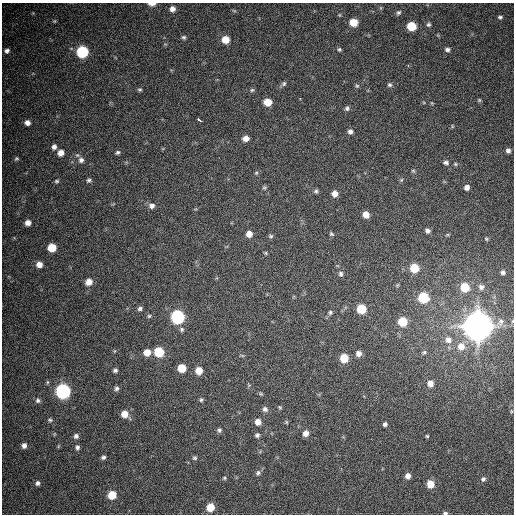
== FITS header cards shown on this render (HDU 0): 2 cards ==
NAXIS1  =                  512
NAXIS2  =                  512

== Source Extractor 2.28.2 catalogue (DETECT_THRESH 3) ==
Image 512 x 512 px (HDU 0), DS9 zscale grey, 1 PNG px = 1 image px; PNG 516 x 516 px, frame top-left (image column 1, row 512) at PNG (2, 3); no overlay
Background 428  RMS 11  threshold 34.4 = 3 sigma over >= 5 px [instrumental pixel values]
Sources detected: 117; all 117 listed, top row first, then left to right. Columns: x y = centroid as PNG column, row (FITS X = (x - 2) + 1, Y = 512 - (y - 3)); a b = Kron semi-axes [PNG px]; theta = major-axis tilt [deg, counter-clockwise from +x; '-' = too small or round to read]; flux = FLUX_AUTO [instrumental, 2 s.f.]
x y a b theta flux
152 4 7 3 0 4.0e+03
172 9 5 5 - 3.7e+03
398 13 6 5 - 1.6e+03
500 17 5 4 - 1.4e+03
54 21 5 5 - 9.7e+02
354 22 6 5 - 1.5e+04
428 24 6 5 - 1.5e+03
411 26 6 6 - 2.6e+04
184 37 6 5 - 1.4e+03
225 40 6 6 - 1.2e+04
339 49 6 5 - 1.2e+03
447 49 6 5 - 2.0e+03
7 51 6 5 - 2.5e+03
82 52 7 7 - 7.5e+04
284 84 7 6 - 1.7e+03
390 85 6 6 - 1.5e+03
357 86 6 5 - 1.2e+03
140 90 5 5 - 1.3e+03
252 90 5 5 - 1.2e+03
479 100 5 4 - 9.1e+02
267 102 6 6 - 1.1e+04
432 103 5 3 - 6.7e+02
347 108 6 6 - 1.8e+03
199 120 4 3 - 1.7e+04
27 123 6 5 - 3.6e+03
452 126 5 3 - 6.7e+02
350 131 6 5 - 2.5e+03
246 138 6 5 - 5.0e+03
54 147 7 6 - 2.8e+03
508 150 5 4 - 2.1e+03
117 152 6 5 - 1.5e+03
61 153 6 6 - 6.0e+03
16 158 6 4 35 1.1e+03
81 160 8 7 - 3.3e+03
446 163 7 5 -9 1.9e+03
455 164 6 4 -22 1.1e+03
413 171 5 4 - 1.0e+03
256 173 6 4 45 1.1e+03
89 180 6 5 - 1.7e+03
401 180 6 4 46 9.6e+02
56 181 6 5 - 1.3e+03
467 187 6 6 - 3.2e+03
264 188 6 6 - 1.2e+03
316 191 5 5 - 1.4e+03
335 194 5 5 - 5.3e+03
152 206 8 7 - 3.3e+03
366 215 6 5 - 7.0e+03
28 223 6 6 - 4.6e+03
427 231 6 5 - 2.5e+03
249 234 6 6 - 5.9e+03
331 234 6 5 - 1.2e+03
447 235 6 3 18 8.3e+02
271 236 6 4 -16 1.3e+03
486 239 5 4 - 9.1e+02
52 248 6 6 - 1.8e+04
266 253 5 4 - 9.0e+02
39 264 6 6 - 5.4e+03
414 268 6 6 - 2.1e+04
503 272 4 4 - 1.8e+03
341 274 7 6 - 2.1e+03
89 282 7 6 - 7.2e+03
397 285 6 4 71 8.7e+02
464 287 6 6 - 2.0e+04
481 287 6 5 - 2.4e+03
423 298 7 7 - 3.4e+04
140 309 6 5 - 1.7e+03
361 309 6 6 - 2.7e+04
330 312 6 5 - 1.6e+03
149 316 5 5 - 1.1e+03
177 317 7 7 - 1.2e+05
501 321 8 6 67 2.3e+03
402 322 6 6 - 2.4e+04
478 326 9 9 - 2.3e+06
182 329 6 6 - 1.5e+03
448 340 9 8 - 4.1e+03
461 346 9 8 - 7.4e+03
114 351 6 3 71 7.3e+02
147 352 6 6 - 8.8e+03
159 352 6 6 - 3.1e+04
424 352 7 4 40 1.3e+03
359 353 6 6 - 4.1e+03
242 355 6 4 -19 9.9e+02
344 358 6 6 - 1.8e+04
182 368 6 6 - 1.6e+04
115 370 5 4 - 1.8e+03
199 371 6 6 - 1.0e+04
430 383 7 6 - 5.5e+03
116 388 6 5 - 1.9e+03
63 391 7 7 - 2.0e+05
261 394 6 4 -18 9.7e+02
38 400 7 6 - 1.8e+03
201 400 6 5 - 1.4e+03
280 407 5 4 - 9.2e+02
265 409 7 6 - 2.6e+03
125 414 7 6 - 9.5e+03
50 420 6 5 - 1.3e+03
258 422 6 6 - 6.0e+03
286 422 6 4 -88 8.4e+02
385 424 5 5 - 1.9e+03
219 430 5 5 - 1.6e+03
306 433 6 5 - 5.0e+03
257 435 5 5 - 1.8e+03
76 436 6 6 - 2.2e+03
427 436 4 4 - 8.8e+02
24 445 6 5 - 3.3e+03
77 447 6 5 - 2.1e+03
103 457 5 5 - 1.7e+03
195 458 6 6 - 1.4e+03
258 473 7 6 - 2.0e+03
408 476 6 5 - 3.9e+03
224 478 5 4 - 1.0e+03
483 479 7 6 - 2.0e+03
37 483 6 6 - 2.4e+03
430 484 7 6 - 1.1e+04
112 495 6 6 - 1.9e+04
210 507 6 6 - 1.5e+04
445 513 6 4 -1 1.6e+03
At the frame edge (FLAGS 8, measured only in part): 2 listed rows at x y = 152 4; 445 513